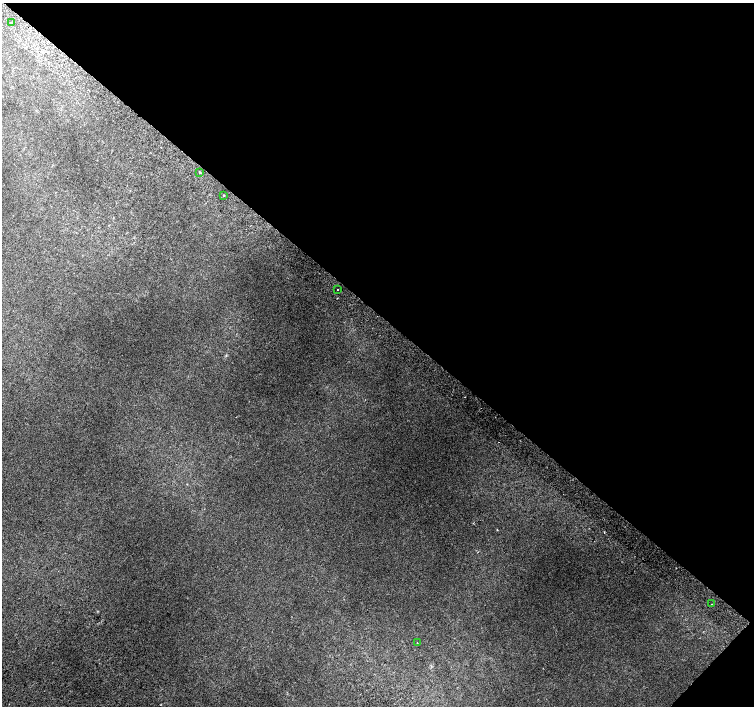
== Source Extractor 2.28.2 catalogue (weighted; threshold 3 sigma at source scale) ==
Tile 8 of 4 x 4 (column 4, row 2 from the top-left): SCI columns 4544-6046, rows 3080-4486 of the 6074 x 6092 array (HDU 1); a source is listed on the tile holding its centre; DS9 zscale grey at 2 x 2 block average (1 PNG px = mean of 2 x 2 image px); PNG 756 x 708 px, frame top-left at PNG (2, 3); each listed source drawn as its Kron ellipse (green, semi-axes under 4 px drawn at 4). Shown black and unused: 45% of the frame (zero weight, under 2 of 3 exposures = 2% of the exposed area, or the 3 px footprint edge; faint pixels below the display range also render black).
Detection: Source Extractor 2.28.2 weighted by HDU 2 'WHT'; one run over the whole footprint, this tile lists its part. Background 0.0316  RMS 0.0079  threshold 0.0358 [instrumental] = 3 sigma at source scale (4.5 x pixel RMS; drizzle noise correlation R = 1.50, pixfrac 1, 0.0396/0.0396 arcsec/px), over >= 5 px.
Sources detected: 7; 1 cosmic-ray / hot-pixel residue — neither listed nor drawn; the other 6 listed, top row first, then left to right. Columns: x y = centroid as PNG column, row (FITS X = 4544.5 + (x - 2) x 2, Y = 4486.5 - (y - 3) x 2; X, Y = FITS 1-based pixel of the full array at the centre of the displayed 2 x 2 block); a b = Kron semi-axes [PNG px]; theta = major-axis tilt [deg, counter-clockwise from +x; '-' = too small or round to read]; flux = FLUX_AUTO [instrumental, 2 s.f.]
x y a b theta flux
11 22 2 2 - 4.4
200 172 2 2 - 2
224 195 2 2 - 2.1
337 289 2 2 - 3.7
712 604 2 2 - 1.3
417 643 2 2 - 1.5